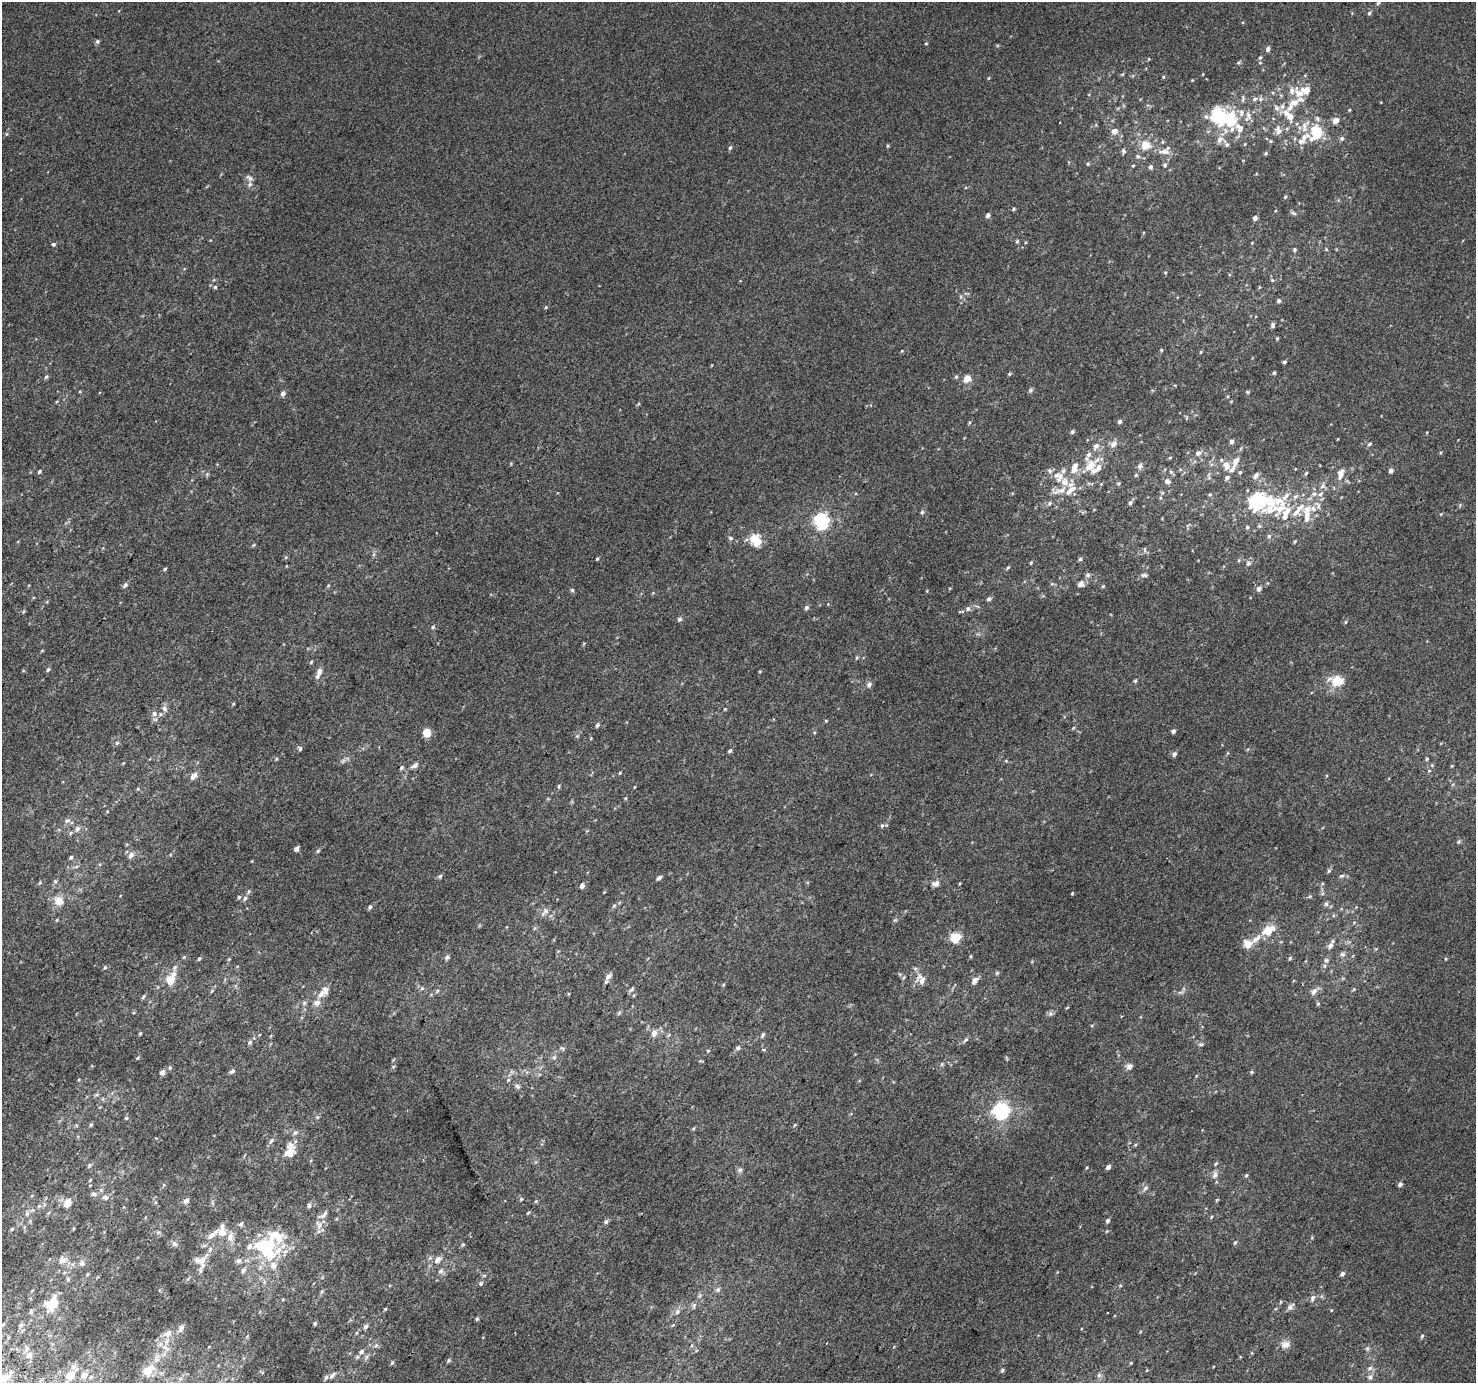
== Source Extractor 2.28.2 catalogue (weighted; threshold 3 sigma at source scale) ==
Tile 7 of 4 x 4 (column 3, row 2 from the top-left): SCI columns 2978-4451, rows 3052-4432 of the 5950 x 6035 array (HDU 1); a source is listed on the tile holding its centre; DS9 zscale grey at full resolution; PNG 1478 x 1385 px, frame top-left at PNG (2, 2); no overlay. Shown black and unused: <1% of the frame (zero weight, under 2 of 3 exposures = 2% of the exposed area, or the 3 px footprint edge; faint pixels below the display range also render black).
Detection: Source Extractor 2.28.2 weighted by HDU 2 'WHT'; one run over the whole footprint, this tile lists its part. Background 0.00299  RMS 0.0073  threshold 0.0329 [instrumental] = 3 sigma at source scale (4.5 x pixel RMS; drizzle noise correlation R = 1.50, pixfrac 1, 0.0396/0.0396 arcsec/px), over >= 5 px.
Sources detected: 418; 2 inside a brighter object's white glare — not listed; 60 inside a brighter listed object's ellipse — not listed separately; the other 356 listed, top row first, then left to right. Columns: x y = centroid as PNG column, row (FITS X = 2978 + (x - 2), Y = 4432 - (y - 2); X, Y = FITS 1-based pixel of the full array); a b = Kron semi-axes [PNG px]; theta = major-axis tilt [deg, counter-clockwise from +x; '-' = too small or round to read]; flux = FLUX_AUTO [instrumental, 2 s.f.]
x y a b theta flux
1378 3 6 3 44 0.94
1369 13 5 4 - 1.1
97 41 6 5 - 1.3
926 43 4 3 - 0.68
1268 49 5 4 - 2.4
1260 57 6 4 61 1.1
1238 62 6 4 34 1
1122 74 5 3 - 0.64
1163 77 4 4 - 0.76
1260 99 7 6 - 1.9
1294 103 37 12 38 16
1349 110 4 4 - 0.7
1241 113 11 7 81 3.8
1248 115 13 7 -80 3.8
1216 117 24 15 -84 28
1317 118 8 6 -75 1.9
1336 120 5 5 - 7.4
1231 121 15 10 -82 31
1297 123 6 4 20 1
1278 130 12 9 -75 4.9
1114 131 8 7 - 4.1
1318 134 20 7 39 13
1305 137 21 11 16 11
1342 138 6 5 - 1.7
1271 141 5 4 - 1
1163 142 5 4 - 0.94
1245 144 5 3 - 0.6
1146 145 9 8 - 11
1227 145 10 5 -63 1.8
888 146 4 4 - 0.76
730 148 5 4 - 1.6
1123 151 7 5 89 1.6
1165 151 15 8 4 5.9
1266 153 4 4 - 1
1138 156 6 6 - 1.6
1088 164 5 4 - 1
1165 165 6 5 - 1.6
1133 166 5 3 - 0.68
1151 167 5 4 - 2.2
250 178 9 6 -38 2.4
1285 197 5 4 - 0.81
1013 209 4 4 - 0.94
1293 213 8 4 -27 1.3
988 215 5 4 - 2.6
1255 218 4 4 - 2.8
1017 241 5 5 - 0.92
1252 242 4 3 - 0.48
53 244 4 4 - 1.9
1295 249 5 5 - 1
1326 249 6 3 -72 0.71
1165 272 5 3 - 0.59
1272 280 5 4 - 0.93
215 287 4 4 - 1.2
967 293 9 3 -11 0.89
961 297 6 4 -72 1.1
1279 301 5 5 - 1.7
546 307 4 4 - 0.8
1273 325 6 5 - 1.8
1277 338 5 4 - 0.73
1161 350 5 4 - 0.75
902 351 4 4 - 0.64
1201 352 5 3 - 0.68
1284 362 4 4 - 1.3
1274 373 4 4 - 0.99
1010 374 5 4 - 0.95
46 377 6 4 72 1.2
956 377 5 5 - 1.1
967 378 7 6 - 6.8
1031 390 7 6 - 1.4
1248 392 5 4 - 0.81
283 393 5 5 - 3
57 401 5 3 - 0.65
1120 421 5 4 - 1.9
969 423 5 3 - 0.8
1072 432 5 4 - 1.5
1232 442 4 4 - 2.7
1114 444 10 7 49 4.1
1369 444 6 4 33 1.3
1096 446 10 7 51 3.8
1198 453 8 6 22 2.9
1170 458 5 4 - 0.74
1236 461 12 6 66 6.3
1090 465 19 11 53 13
1140 466 7 6 - 2.5
1226 466 11 7 -61 6.6
1073 470 9 7 10 4.5
1391 470 4 4 - 3.1
1050 471 7 6 - 2
39 472 5 4 - 1.4
1171 472 6 5 - 1.3
1240 472 5 4 - 1
1306 473 6 3 45 0.89
1341 473 12 7 77 6
1136 475 5 5 - 0.92
1256 476 6 5 - 3.2
1227 478 6 5 - 1.8
1167 481 7 6 - 2.9
1065 482 20 12 6 11
1118 483 6 4 19 0.88
1323 486 8 7 - 2.7
1314 494 7 6 - 2.2
1210 495 5 4 - 0.89
1257 501 23 15 10 57
1050 503 7 6 - 1.7
1130 503 6 4 57 1.8
1280 509 28 15 59 17
1306 511 14 11 63 9.1
922 512 5 5 - 1.1
1441 514 5 3 - 0.62
821 521 6 6 - 190
1259 526 5 5 - 0.95
1247 527 5 4 - 1.2
1269 536 6 5 - 1.6
730 538 6 5 - 1.2
754 539 12 9 89 13
1295 541 5 3 - 0.81
1145 550 8 3 82 0.99
286 557 5 4 - 0.88
597 559 4 3 - 0.9
1080 559 4 4 - 1.5
1239 560 5 3 - 0.77
1031 563 5 4 - 0.83
1248 563 7 6 - 2.5
1008 567 5 4 - 0.94
165 569 4 4 - 0.88
1088 575 7 6 - 2
1144 575 9 5 -6 1.6
1052 584 6 4 -18 0.99
1081 584 10 9 - 3
125 585 7 5 60 1.8
328 585 5 4 - 0.75
1103 586 5 4 - 0.83
1259 589 7 6 - 2.5
572 590 5 5 - 1.1
989 599 5 5 - 2
806 608 6 5 - 1.9
968 609 7 7 - 2.6
680 619 5 5 - 1.7
1345 622 6 3 71 0.75
433 627 5 4 - 1
584 643 5 3 - 0.67
857 658 5 4 - 0.95
311 662 5 3 - 0.84
48 669 5 5 - 1.4
319 671 7 5 67 4
760 672 5 3 - 0.71
1135 681 5 4 - 0.92
1336 681 17 11 -2 14
869 684 8 7 - 2.3
233 704 4 3 - 0.7
164 709 8 7 - 2.9
725 709 4 3 - 0.6
154 714 8 7 - 3.1
826 721 4 4 - 0.67
597 725 5 4 - 1.9
1073 728 5 4 - 0.75
1173 731 4 4 - 2.7
427 733 5 5 - 21
577 736 5 5 - 0.97
117 743 6 5 - 1.3
300 748 6 5 - 1.3
730 751 5 4 - 1.3
1174 754 5 4 - 2.4
276 759 5 3 - 0.73
1427 759 5 4 - 0.88
343 761 8 4 53 1.5
1006 761 5 4 - 0.65
415 765 10 6 34 2.7
1432 765 5 4 - 0.83
401 768 5 4 - 1.4
1429 771 5 3 - 0.71
620 773 4 3 - 0.71
194 776 12 7 49 4
559 786 5 4 - 0.98
634 787 4 3 - 0.55
626 798 5 3 - 0.79
67 821 9 6 22 2.1
882 826 6 5 - 1.4
77 829 8 6 51 2.8
1459 841 7 4 45 1.1
297 849 4 4 - 4.2
318 851 5 4 - 1
131 855 7 6 - 3.3
71 857 5 4 - 1.2
76 867 6 4 20 1.1
1329 871 6 5 - 1.3
440 876 5 5 - 1.5
1341 876 7 5 14 1.6
659 878 7 4 28 1.7
55 881 6 5 - 1.4
935 884 11 8 9 3.5
582 885 4 4 - 4.6
249 891 7 5 72 1.3
604 892 3 3 - 0.51
1072 893 4 3 - 1.3
1322 893 6 5 - 1.4
1310 896 5 3 - 0.91
239 897 5 5 - 1.1
245 898 7 6 - 2
59 901 12 11 - 8.2
1326 904 6 6 - 1.8
614 905 6 5 - 1.2
370 907 6 4 62 1.5
545 912 12 6 54 3.1
895 920 6 4 32 0.99
1268 931 16 12 28 12
955 937 5 5 - 50
1248 944 9 8 - 8.7
1330 946 8 7 - 2.8
1343 954 8 6 -11 2.2
971 956 5 3 - 0.72
184 957 5 4 - 0.72
447 957 6 5 - 2
1289 958 5 3 - 0.91
199 959 5 3 - 1.2
229 959 5 4 - 0.72
1326 960 7 6 - 2.3
105 967 5 4 - 0.98
174 968 10 6 69 2.6
915 968 6 4 -19 1.2
997 973 6 5 - 1
608 976 10 5 45 2.9
903 978 5 3 - 0.89
171 979 9 6 65 16
975 980 12 7 50 3.3
922 981 13 10 76 5.5
723 985 5 3 - 0.73
422 988 5 4 - 1.1
631 989 9 4 45 1.3
1354 989 5 4 - 0.8
212 991 6 4 47 0.97
437 991 5 4 - 1
1314 991 12 6 55 3.2
1180 992 10 4 13 1.5
321 994 14 7 50 5.3
634 995 5 3 - 0.71
143 996 7 4 57 1.1
304 1003 6 6 - 1.5
1318 1004 5 5 - 0.99
619 1013 7 4 53 1
1050 1014 7 7 - 1.7
1121 1016 4 3 - 0.61
140 1033 4 3 - 0.99
654 1033 7 6 - 4.8
763 1035 7 4 58 1.6
966 1040 8 5 51 1.6
250 1042 7 5 74 1.4
1201 1044 7 5 11 1.5
562 1048 8 4 -25 1.3
738 1048 6 6 - 2
764 1050 4 4 - 1.7
708 1051 5 4 - 0.87
554 1057 7 5 68 1.7
137 1058 5 3 - 1.1
700 1061 7 3 -4 0.7
942 1064 6 4 47 1
1129 1066 6 6 - 4
170 1068 6 5 - 1.1
232 1071 8 5 27 1.7
163 1072 4 4 - 5.2
1252 1072 5 4 - 1
517 1086 8 5 -23 1.8
96 1095 6 4 18 1.1
1001 1111 6 6 - 240
317 1117 5 4 - 0.96
126 1118 5 5 - 0.92
91 1125 5 4 - 0.92
795 1125 5 4 - 0.79
295 1133 7 5 40 1.8
271 1141 9 6 58 2.1
289 1152 12 9 60 10
89 1165 6 5 - 1.2
1108 1167 4 4 - 3.5
740 1170 7 6 - 1.8
1215 1175 12 7 73 3.3
1246 1175 5 4 - 1
90 1180 5 3 - 0.64
1400 1184 4 4 - 2.4
1145 1188 9 5 47 2
94 1194 8 6 -10 1.9
105 1197 11 6 -8 3.1
521 1199 6 4 46 0.87
1217 1200 5 4 - 0.73
186 1201 5 4 - 4
536 1201 5 5 - 0.91
67 1203 8 6 56 8
309 1205 7 5 65 1.9
39 1206 7 5 43 1.6
27 1214 7 5 71 1.9
323 1215 18 8 38 4.4
1211 1217 5 3 - 0.66
606 1221 6 5 - 1.7
1108 1221 5 4 - 1.8
241 1224 6 5 - 2
319 1225 13 9 -63 4.6
74 1228 5 3 - 0.67
12 1229 6 4 17 1.1
222 1231 17 11 -88 7.9
158 1232 7 4 2 1.2
1235 1243 6 4 62 1.1
174 1244 7 7 - 2.2
264 1244 38 19 14 41
463 1245 5 5 - 1.2
438 1259 7 6 - 5.1
62 1260 13 10 78 5.5
202 1260 32 12 81 11
82 1263 7 7 - 2.9
273 1265 10 8 -53 4.9
243 1270 8 6 51 2.4
441 1271 8 6 16 2.1
87 1274 5 4 - 0.87
1342 1274 5 4 - 2.3
484 1275 6 4 1 0.98
68 1279 6 5 - 1.2
481 1283 6 6 - 1.5
718 1289 8 7 - 2.1
321 1292 6 4 70 0.96
1312 1298 10 6 71 2.3
1281 1302 5 3 - 0.71
52 1303 14 10 51 23
694 1306 9 5 81 1.7
1290 1307 11 6 47 2.7
385 1309 3 3 - 0.77
1331 1310 4 3 - 0.58
31 1311 9 5 -82 1.6
677 1312 8 6 49 2.6
477 1319 4 4 - 1.2
315 1323 3 3 - 1.3
3 1325 6 4 23 1.1
21 1325 7 5 45 1.7
366 1327 6 5 - 2.3
181 1328 9 6 62 3.3
168 1333 9 7 25 5.2
1422 1336 5 4 - 1.1
1286 1344 12 8 14 5.2
376 1345 6 4 45 1.5
692 1345 6 3 71 0.93
165 1347 8 8 - 4.3
1367 1348 7 5 70 1.5
361 1351 8 7 - 2.8
29 1355 8 7 - 4.6
366 1357 9 6 47 2.2
448 1361 5 4 - 1.2
392 1363 7 4 63 1.1
1131 1363 5 3 - 0.58
1370 1368 8 6 17 2.2
1002 1370 5 4 - 1.2
148 1371 16 11 44 12
161 1373 7 4 -17 1.4
71 1375 13 11 34 9.6
84 1375 11 9 40 5.3
332 1375 12 5 45 2.7
1099 1375 6 6 - 1.7
1370 1377 8 6 50 2.4
5 1378 20 9 25 9.6
180 1379 6 6 - 1.7
Isophote crosses this tile's border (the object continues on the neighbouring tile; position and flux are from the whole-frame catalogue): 2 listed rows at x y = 3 1325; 5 1378